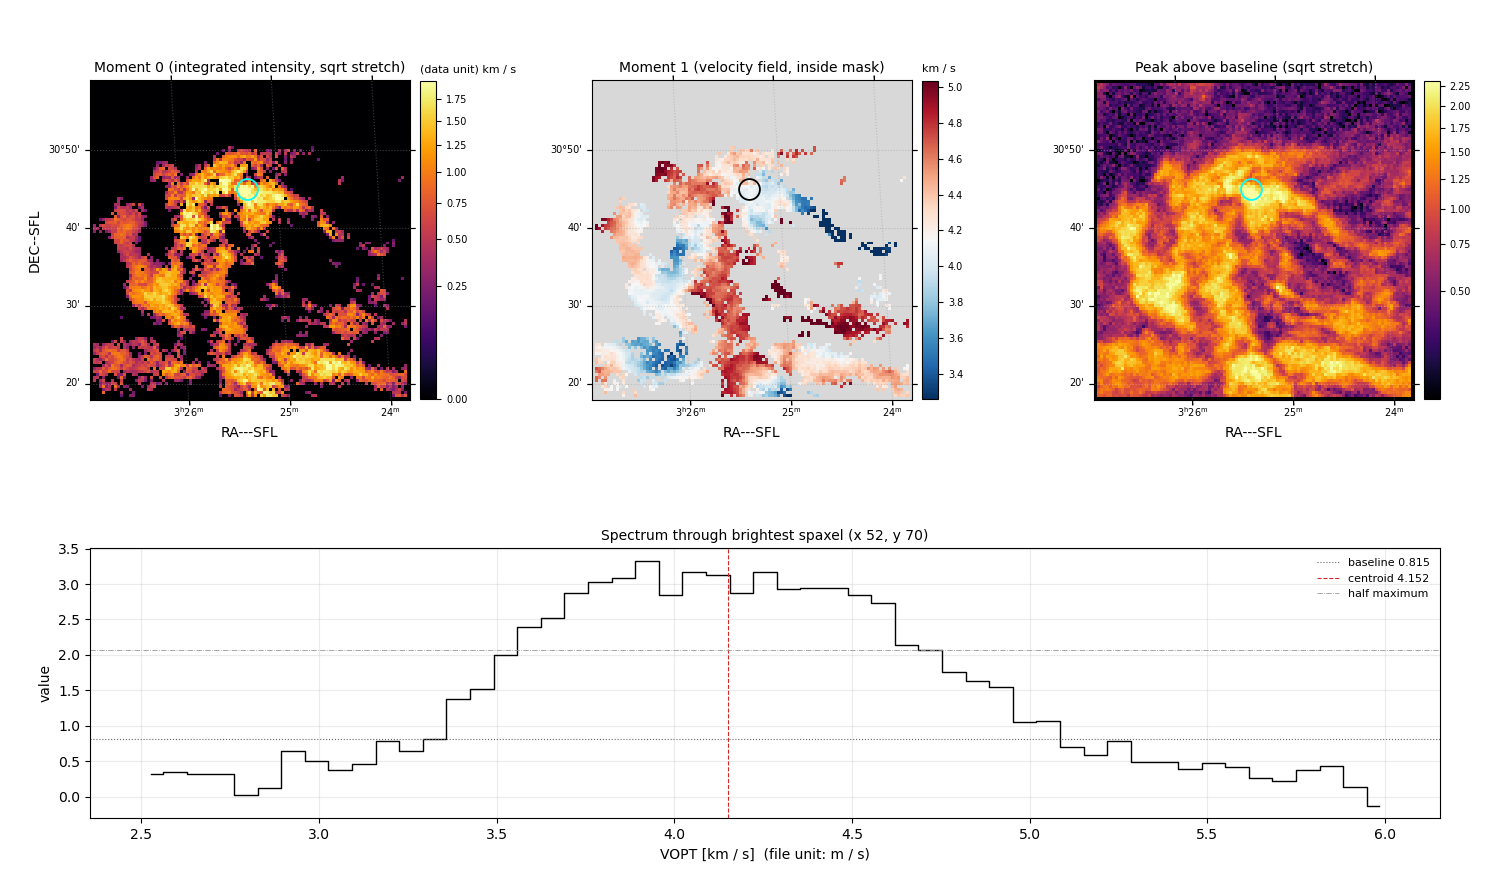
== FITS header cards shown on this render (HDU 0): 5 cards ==
CTYPE1  = 'RA---SFL'           / Right ascension, Sanson-Flamsteed projection
CTYPE2  = 'DEC--SFL'           / Declination, Sanson-Flamsteed projection
CTYPE3  = 'VOPT'               / Optical velocity (linear)
NAXIS3  =                   53
CUNIT3  = 'm s-1'              / Units of coordinate increment and value

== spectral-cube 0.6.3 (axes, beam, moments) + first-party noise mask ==
SpectralCube HDU 0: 53 channels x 107 x 107 spaxels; data unit - (no OBJECT/TELESCOP card: untitled figure)
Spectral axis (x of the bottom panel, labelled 'VOPT [km / s]  (file unit: m / s)'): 2.53 .. 5.98 km / s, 53 channels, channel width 0.0664 km / s
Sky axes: RA---SFL/DEC--SFL; field 41' x 41' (23 arcsec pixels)
Beam: none in the file (no ellipse drawn)
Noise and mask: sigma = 0.23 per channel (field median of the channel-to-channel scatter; includes a channel-correlation factor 1.5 measured on the 5571 emission-free spaxels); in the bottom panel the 33 channels outside the line sit about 0.34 below the dotted baseline and wiggle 0.25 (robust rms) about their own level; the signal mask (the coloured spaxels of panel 2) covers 30% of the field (44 specks under 2 px dropped from it)
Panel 1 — Moment 0 (line voxels x channel width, (data unit) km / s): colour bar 0 .. 1.97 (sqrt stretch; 0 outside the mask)
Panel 2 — Moment 1 (intensity-weighted velocity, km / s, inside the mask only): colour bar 3.26 .. 5.03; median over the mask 4.32
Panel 3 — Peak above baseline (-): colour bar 0.264 .. 2.32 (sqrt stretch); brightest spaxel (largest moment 0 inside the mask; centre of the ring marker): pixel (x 52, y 70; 0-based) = FK4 03h25m18s +30d45m00s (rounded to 2 s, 30 arcsec steps: no finer than the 23 arcsec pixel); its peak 2.52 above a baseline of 0.815
Panel 4 — spectrum at that spaxel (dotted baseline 0.815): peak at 3.92 km / s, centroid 4.152 km / s (red dashed line; intensity-weighted over the run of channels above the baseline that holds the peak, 3.36 .. 5.09 km / s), W50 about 1.13 km / s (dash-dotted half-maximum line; edge to edge of the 17 channels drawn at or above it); detected line 3.49 .. 4.82 km / s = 20 of 53 channels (38%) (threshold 4 sigma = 0.92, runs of >= 3 channels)